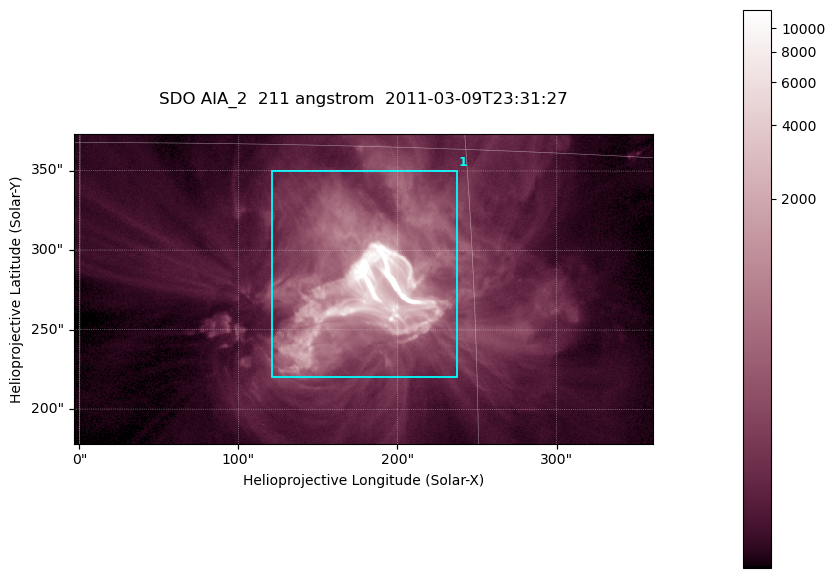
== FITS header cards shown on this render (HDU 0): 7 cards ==
TELESCOP= 'SDO     '           /
INSTRUME= 'AIA_2   '           /
WAVELNTH=                  211 /
WAVEUNIT= 'angstrom'           /
DATE-OBS= '2011-03-09T23:31:27.89' /
CTYPE1  = 'HPLN-TAN'           /
CTYPE2  = 'HPLT-TAN'           /

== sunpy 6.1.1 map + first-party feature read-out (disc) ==
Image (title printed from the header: SDO AIA_2  211 angstrom  2011-03-09T23:31:27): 606 x 324 px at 0.601 arcsec/px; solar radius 967 arcsec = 1609 px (partial field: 2.4% of the solar disc is inside the frame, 100% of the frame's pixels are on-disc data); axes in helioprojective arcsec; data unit not stated in the header (colour bar unlabelled)
Pointing: header CRPIX1/2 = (2040.79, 2040.71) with CRVAL1/2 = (0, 0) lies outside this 606 x 324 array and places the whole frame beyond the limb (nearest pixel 1.39 R_sun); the SolarSoft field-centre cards XCEN/YCEN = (178.3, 275.7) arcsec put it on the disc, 1861 arcsec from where CRPIX/CRVAL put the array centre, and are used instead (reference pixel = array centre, CRVAL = XCEN/YCEN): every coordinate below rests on XCEN/YCEN
Orientation: roll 0.0565 deg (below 1 deg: not rotated)
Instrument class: DISC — disc imager (sunpy class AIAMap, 211 A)
Bright regions (active regions / flare kernels): reference = the on-disc median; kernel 5 px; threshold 5 sigma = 368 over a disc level ~87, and >= 1.15x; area >= 196 px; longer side >= 4 px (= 2.4 arcsec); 1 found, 1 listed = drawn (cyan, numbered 1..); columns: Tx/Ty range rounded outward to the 2 arcsec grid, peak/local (2 s.f.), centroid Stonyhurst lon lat
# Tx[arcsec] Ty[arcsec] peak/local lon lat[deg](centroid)
1 120..238 220..350 187 +11 +10